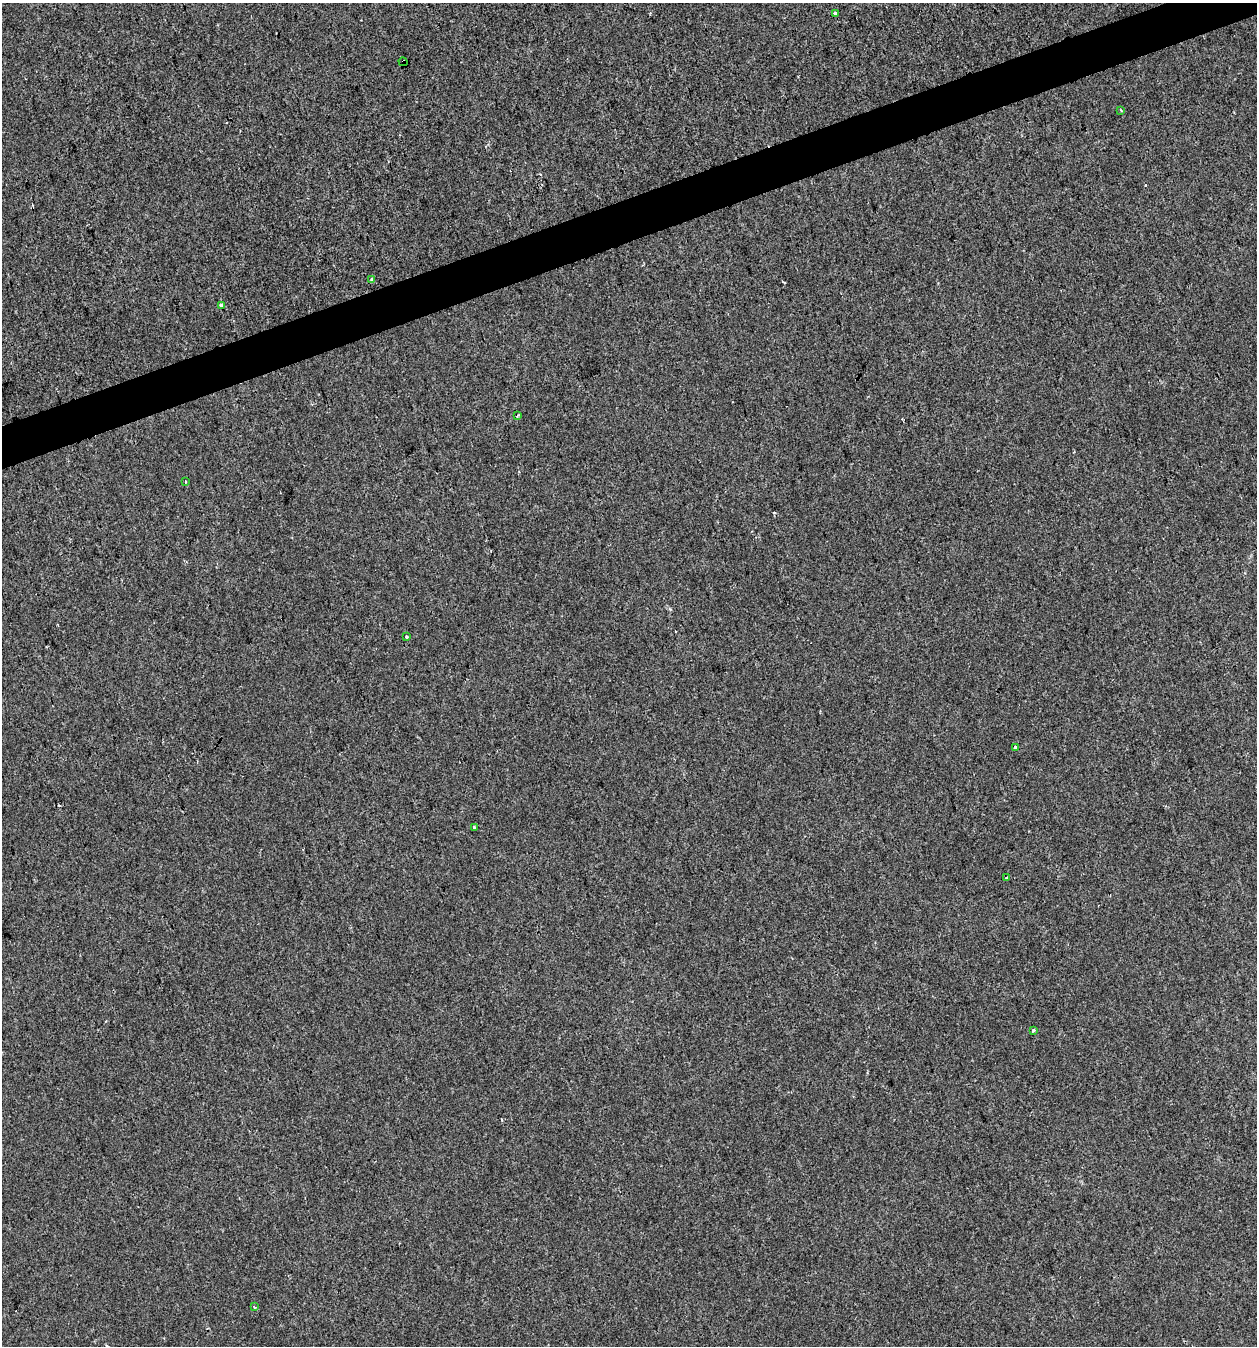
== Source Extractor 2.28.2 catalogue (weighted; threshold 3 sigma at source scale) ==
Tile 10 of 4 x 4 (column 2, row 3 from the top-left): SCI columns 1373-2627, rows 1345-2688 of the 5201 x 5378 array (HDU 1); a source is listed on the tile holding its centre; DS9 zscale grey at full resolution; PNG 1259 x 1348 px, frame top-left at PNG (2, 3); each listed source drawn as its Kron ellipse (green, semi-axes under 4 px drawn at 4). Shown black and unused: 3% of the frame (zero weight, under 2 of 3 exposures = <1% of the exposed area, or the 3 px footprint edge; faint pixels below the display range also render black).
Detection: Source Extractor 2.28.2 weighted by HDU 2 'WHT'; one run over the whole footprint, this tile lists its part. Background -8.94e-04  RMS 0.0042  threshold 0.0189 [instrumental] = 3 sigma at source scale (4.5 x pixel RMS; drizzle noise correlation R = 1.50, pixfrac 1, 0.0396/0.0396 arcsec/px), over >= 5 px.
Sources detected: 16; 3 cosmic-ray / hot-pixel residue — neither listed nor drawn; the other 13 listed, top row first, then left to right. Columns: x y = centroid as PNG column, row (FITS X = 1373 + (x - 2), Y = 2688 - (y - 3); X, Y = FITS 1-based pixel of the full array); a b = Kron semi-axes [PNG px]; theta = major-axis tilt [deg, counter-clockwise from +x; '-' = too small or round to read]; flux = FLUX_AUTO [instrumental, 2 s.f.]
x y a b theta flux
835 13 4 3 - 4.3
403 62 4 3 - 5.4
1121 110 3 3 - 0.45
371 280 3 3 - 4.3
222 305 4 3 - 1.5
517 416 4 3 - 0.84
186 482 4 2 - 0.36
406 637 3 3 - 0.42
1015 748 4 3 - 1.4
474 828 3 3 - 0.82
1007 878 3 3 - 1.9
1034 1031 3 3 - 1.5
254 1307 3 3 - 0.44
Overlapping masked pixels (flux is a lower limit): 1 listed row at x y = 403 62